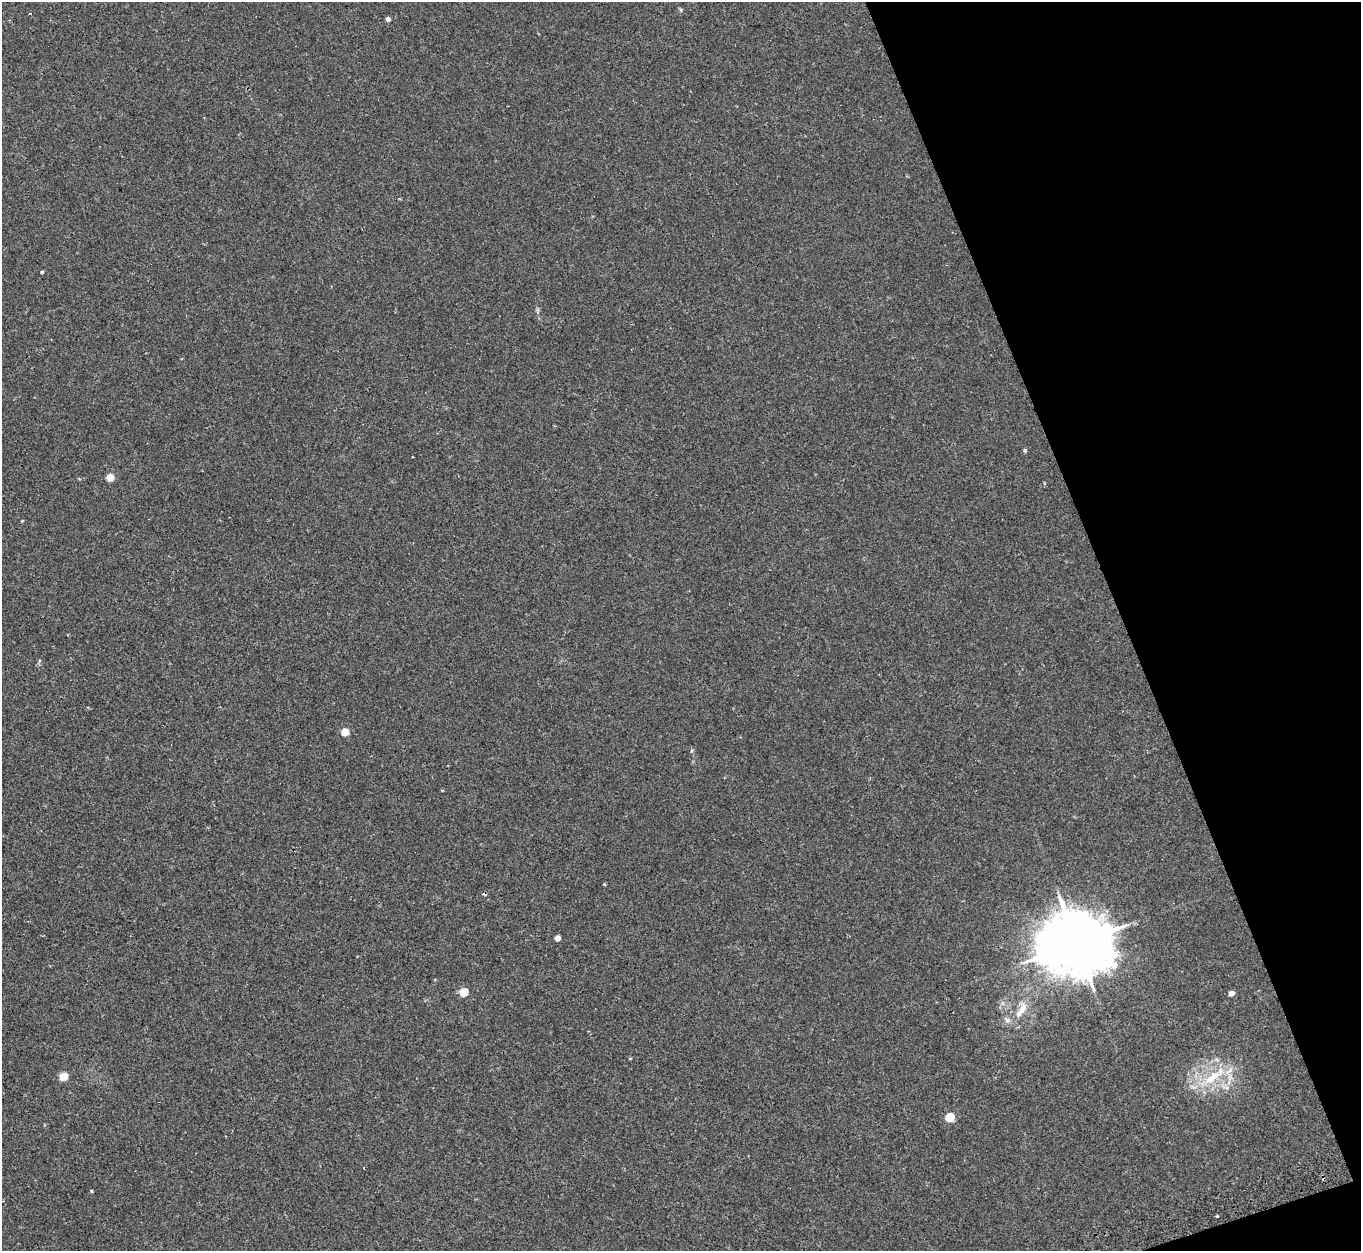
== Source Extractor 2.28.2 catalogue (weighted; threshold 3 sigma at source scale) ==
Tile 12 of 4 x 4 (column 4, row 3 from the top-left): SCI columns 4092-5450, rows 1434-2682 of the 5466 x 5490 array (HDU 1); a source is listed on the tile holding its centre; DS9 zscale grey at full resolution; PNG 1363 x 1253 px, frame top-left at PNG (2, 2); no overlay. Shown black and unused: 18% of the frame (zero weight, under 2 of 3 exposures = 2% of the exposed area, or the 3 px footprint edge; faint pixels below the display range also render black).
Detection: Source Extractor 2.28.2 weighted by HDU 2 'WHT'; one run over the whole footprint, this tile lists its part. Background 0.0246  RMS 0.0064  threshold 0.0289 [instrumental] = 3 sigma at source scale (4.5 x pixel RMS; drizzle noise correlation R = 1.50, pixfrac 1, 0.05/0.05 arcsec/px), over >= 5 px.
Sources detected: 19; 1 cosmic-ray / hot-pixel residue — not listed; the other 18 listed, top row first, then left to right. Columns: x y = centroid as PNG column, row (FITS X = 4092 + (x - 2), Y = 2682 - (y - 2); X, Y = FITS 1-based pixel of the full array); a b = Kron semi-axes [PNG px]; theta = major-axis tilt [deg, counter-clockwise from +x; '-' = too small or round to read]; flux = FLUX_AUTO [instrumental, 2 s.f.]
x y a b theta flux
30 14 3 2 - 0.55
388 19 4 4 - 3.1
42 272 3 3 - 0.92
1025 450 5 4 - 1.1
110 477 5 4 - 14
345 732 5 5 - 14
442 790 4 2 - 0.52
557 938 4 4 - 5.7
1077 943 19 16 2 5400
464 992 5 5 - 23
1232 993 5 4 - 3.8
1022 1009 18 9 59 6.7
63 1077 5 5 - 19
1213 1077 28 11 35 18
1227 1087 7 6 - 2.1
950 1117 5 5 - 25
92 1191 3 3 - 0.73
1217 1216 3 3 - 0.69